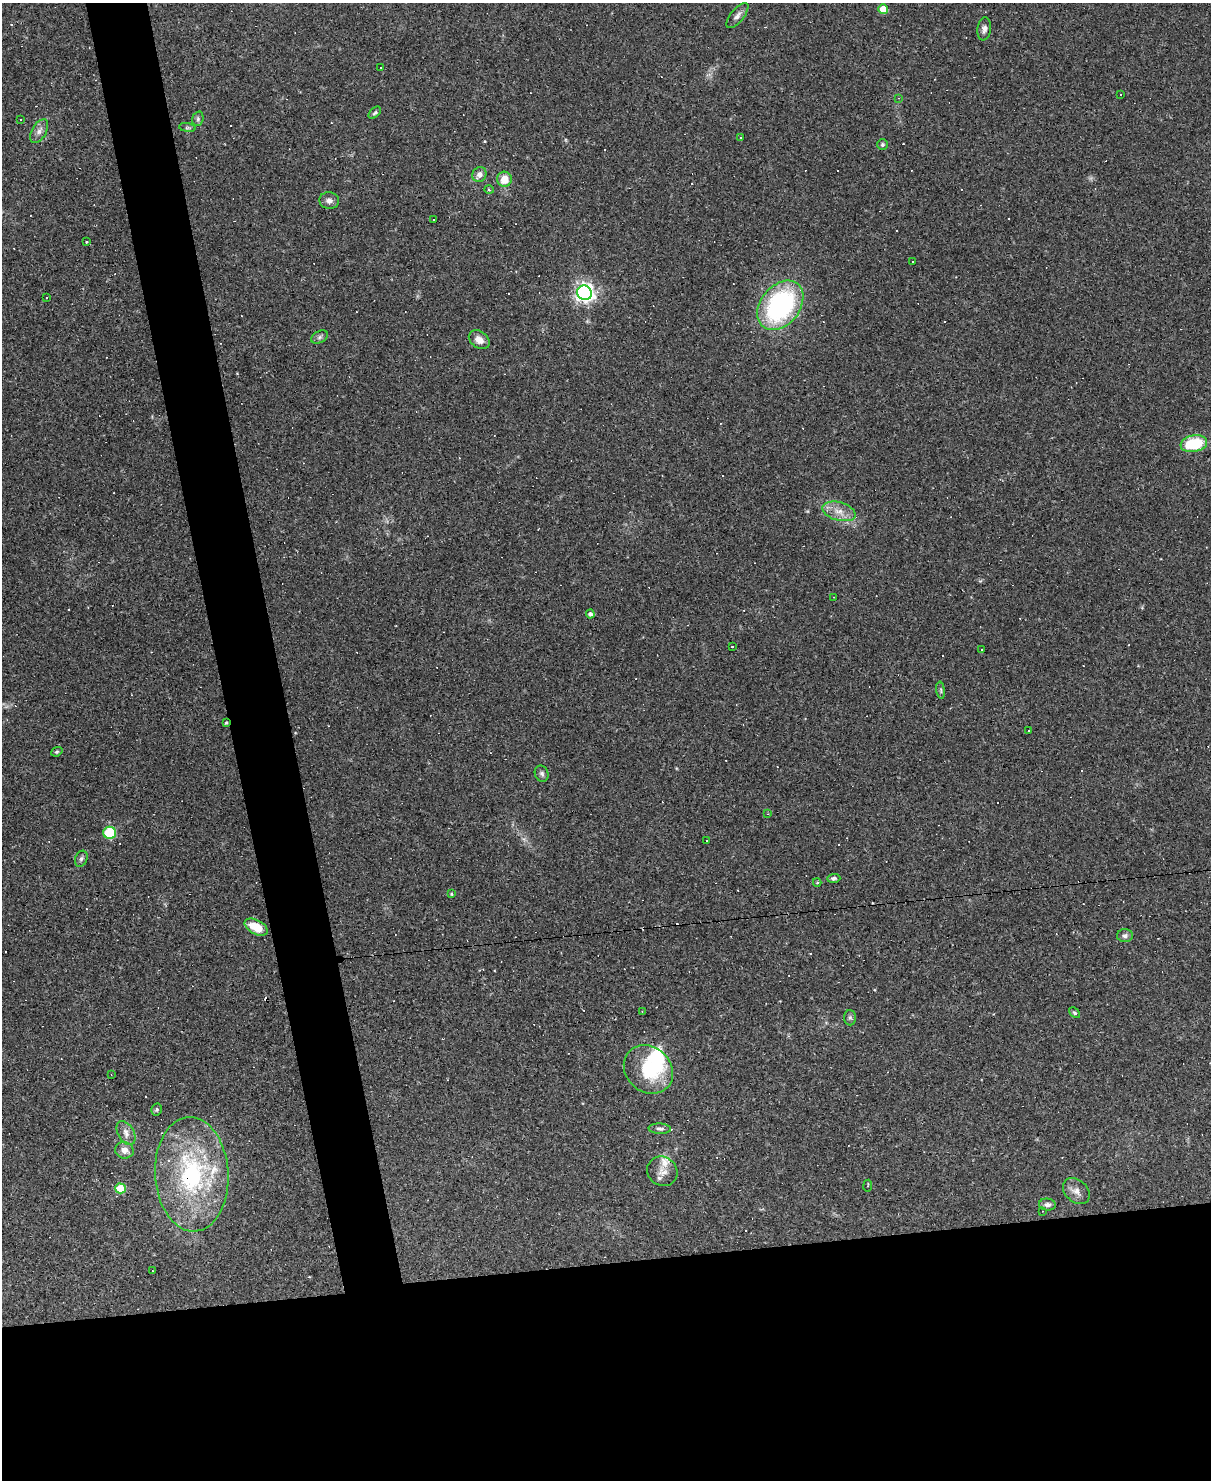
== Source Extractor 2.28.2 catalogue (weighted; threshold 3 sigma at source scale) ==
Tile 11 of 4 x 3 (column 3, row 3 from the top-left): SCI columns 2418-3626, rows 247-1724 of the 4834 x 4815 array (HDU 1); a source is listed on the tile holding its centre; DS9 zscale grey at full resolution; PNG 1213 x 1482 px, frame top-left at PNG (2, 3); each listed source drawn as its Kron ellipse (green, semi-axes under 4 px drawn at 4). Shown black and unused: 19% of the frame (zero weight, under 2 of 3 exposures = <1% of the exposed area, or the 3 px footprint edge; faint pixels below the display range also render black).
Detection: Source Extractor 2.28.2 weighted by HDU 2 'WHT'; one run over the whole footprint, this tile lists its part. Background 0.148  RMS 0.0072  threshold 0.0323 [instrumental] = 3 sigma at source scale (4.5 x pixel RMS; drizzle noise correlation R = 1.50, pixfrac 1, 0.05/0.05 arcsec/px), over >= 5 px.
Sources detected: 116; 1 inside a brighter object's white glare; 50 cosmic-ray / hot-pixel residue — neither listed nor drawn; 3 inside a brighter listed object's ellipse — not listed separately; the other 62 listed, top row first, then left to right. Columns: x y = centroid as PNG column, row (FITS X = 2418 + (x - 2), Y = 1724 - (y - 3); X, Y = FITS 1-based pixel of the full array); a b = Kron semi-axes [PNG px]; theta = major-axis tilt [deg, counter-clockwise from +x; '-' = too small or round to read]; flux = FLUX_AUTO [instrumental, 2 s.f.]
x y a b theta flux
883 9 5 4 - 11
737 16 15 6 51 3.5
984 29 12 7 82 2.8
381 67 2 2 - 0.43
1121 94 3 2 - 0.91
899 98 4 3 - 0.52
375 113 7 4 44 1.2
198 119 7 5 71 1.5
20 120 3 2 - 1.1
187 128 8 4 -8 1.4
39 131 13 7 60 3.7
741 138 3 2 - 1.1
882 144 5 5 - 1.2
479 175 8 6 57 4.1
504 179 7 7 - 11
489 190 5 3 - 0.77
329 201 10 8 -8 3.4
433 220 3 3 - 1.5
86 242 3 3 - 0.69
913 261 3 2 - 0.96
585 293 7 7 - 350
47 297 3 3 - 1.1
780 305 27 19 51 110
320 337 9 6 28 1.8
479 340 11 8 -36 6.1
1194 444 13 8 10 31
839 511 17 9 -15 7.7
834 597 3 2 - 0.38
590 614 4 4 - 2
732 647 3 2 - 0.49
982 649 2 2 - 0.65
941 690 8 4 -82 1.3
226 723 3 3 - 0.85
1029 731 3 2 - 0.84
57 752 6 4 20 1
542 774 8 6 -65 1.9
768 814 3 2 - 0.46
110 833 6 6 - 45
707 840 3 3 - 1.6
81 859 8 6 69 1.7
834 878 6 4 3 1.4
817 882 4 4 - 0.83
452 894 4 3 - 0.77
256 927 12 7 -27 14
1125 936 8 6 -1 2.4
642 1011 3 2 - 0.47
1074 1013 6 4 -44 1.1
850 1018 7 6 - 1.6
648 1069 26 22 -43 40
111 1075 3 2 - 0.61
157 1110 6 5 - 1.2
660 1129 11 5 -3 2
126 1133 13 8 -59 4.6
124 1150 9 8 - 5.5
662 1171 16 14 -37 7.5
192 1174 57 36 -87 100
868 1186 6 2 80 0.81
120 1188 5 5 - 26
1076 1191 15 11 -43 5.6
1047 1205 8 6 -6 2.6
1043 1211 3 2 - 0.56
153 1271 3 3 - 0.39
Overlapping masked pixels (flux is a lower limit): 2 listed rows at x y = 226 723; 192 1174